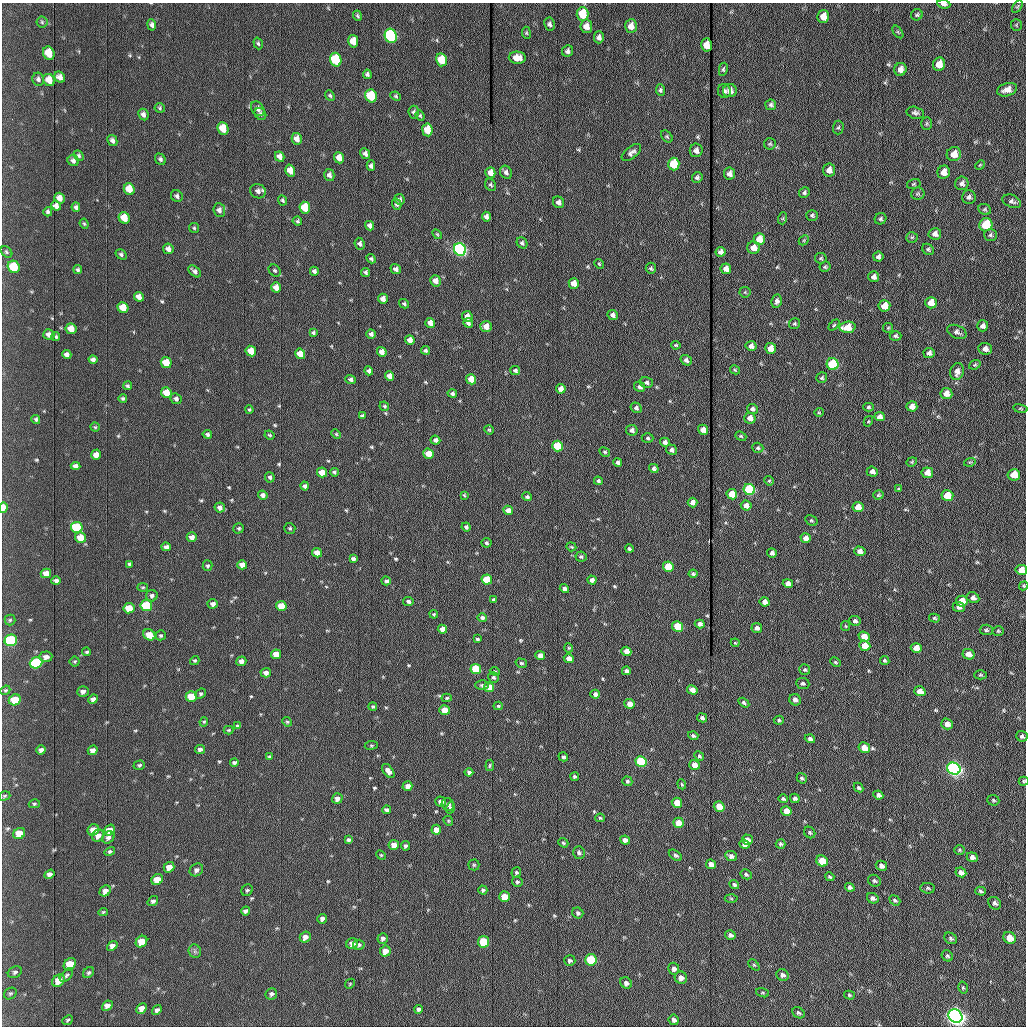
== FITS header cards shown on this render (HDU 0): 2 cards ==
NAXIS1  =                 1024 /fastest changing axis
NAXIS2  =                 1024 /next to fastest changing axis

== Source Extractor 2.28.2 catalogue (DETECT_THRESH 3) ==
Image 1024 x 1024 px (HDU 0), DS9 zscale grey, 1 PNG px = 1 image px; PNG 1028 x 1028 px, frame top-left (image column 1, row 1024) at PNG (2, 3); each listed source drawn as its Kron ellipse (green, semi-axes under 4 px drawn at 4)
Background 1180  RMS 14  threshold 42.7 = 3 sigma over >= 5 px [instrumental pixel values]
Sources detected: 543; of the 543, the 500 brightest by FLUX_AUTO listed and drawn (43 fainter detections omitted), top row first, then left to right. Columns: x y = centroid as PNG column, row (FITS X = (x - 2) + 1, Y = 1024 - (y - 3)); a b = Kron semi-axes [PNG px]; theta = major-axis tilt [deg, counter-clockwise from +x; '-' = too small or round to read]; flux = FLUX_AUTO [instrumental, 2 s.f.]
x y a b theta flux
944 4 7 3 -8 3000
1017 7 7 4 58 1300
582 14 7 6 - 26000
917 15 6 5 - 1800
357 16 5 4 - 1200
823 17 6 6 - 9600
42 22 5 5 - 1600
550 24 7 5 -80 2600
152 25 5 4 - 2600
1016 25 6 5 - 1300
586 26 7 6 - 6900
631 26 7 6 - 6900
898 32 7 4 -53 1300
526 33 6 4 -83 1300
391 36 7 6 - 150000
599 37 6 5 - 3500
353 41 6 5 - 10000
258 43 6 4 -71 1600
706 45 6 5 - 13000
568 51 6 5 - 2700
49 53 7 5 -64 18000
517 58 8 6 -4 11000
336 60 7 5 -74 59000
441 60 6 5 - 23000
939 64 7 6 - 11000
723 69 6 4 80 1600
900 69 6 6 - 5300
367 74 5 4 - 2200
60 77 6 5 - 4900
38 79 7 5 -66 2600
49 80 6 5 - 9900
660 90 6 4 -83 1800
1007 90 10 6 18 6400
724 91 7 6 - 2500
730 91 7 6 - 6800
330 96 6 4 -49 1500
371 96 6 5 - 48000
396 96 5 4 - 1200
771 105 5 5 - 2000
160 108 5 4 - 1400
258 109 8 6 -53 3900
414 112 6 5 - 2300
915 113 9 6 -12 2700
143 114 6 5 - 3400
260 114 6 5 - 1800
420 116 5 4 - 1300
926 124 6 5 - 1600
838 127 7 5 86 1600
223 129 6 5 - 18000
427 130 6 5 - 17000
667 136 7 5 -49 1600
297 139 6 5 - 6700
112 141 6 4 -62 2900
770 144 6 5 - 1500
696 150 7 6 - 4400
631 153 11 6 39 3600
365 154 5 4 - 3400
954 154 7 7 - 11000
79 156 6 4 -48 1800
280 157 5 4 - 5500
339 158 6 4 -67 7800
160 159 6 5 - 2300
73 161 6 5 - 3300
674 164 6 5 - 43000
980 165 5 4 - 1100
371 166 5 4 - 2500
290 170 6 5 - 12000
829 170 6 6 - 6200
506 172 7 5 -58 3300
944 172 6 6 - 8200
490 173 5 5 - 8500
729 174 6 5 - 4300
329 175 6 5 - 3600
697 177 5 5 - 2100
962 183 7 6 - 3300
914 184 7 5 16 1400
491 185 6 5 - 1800
129 189 6 5 - 14000
258 191 8 7 - 4200
804 192 6 5 - 2000
918 194 6 6 - 1700
177 196 6 5 - 2500
969 197 7 7 - 2900
59 198 5 5 - 6000
400 199 5 5 - 2000
283 200 5 4 - 1700
1012 201 10 6 -23 2800
559 202 6 5 - 3900
397 204 6 4 -75 2000
56 206 5 4 - 4700
76 207 4 4 - 2200
305 208 6 5 - 26000
985 209 6 5 - 1500
219 210 7 6 - 3500
48 212 5 4 - 1700
812 215 6 5 - 1700
486 217 5 4 - 3600
124 218 6 5 - 16000
783 218 6 4 72 1300
881 219 6 5 - 2000
297 221 5 4 - 1500
84 224 5 4 - 1100
986 225 7 6 - 34000
370 226 5 4 - 3400
194 228 5 4 - 1200
437 234 6 3 -45 1100
935 234 6 6 - 4300
990 235 6 6 - 1900
912 237 6 5 - 1400
759 239 6 5 - 14000
804 240 6 4 45 1100
522 243 6 5 - 2200
360 244 6 5 - 2700
753 248 6 6 - 9100
168 249 5 5 - 4200
460 249 6 6 - 290000
928 249 6 5 - 1700
6 252 6 4 -42 1700
721 252 5 5 - 3900
121 254 6 4 -32 1900
878 257 5 5 - 2800
821 258 6 5 - 1500
371 259 5 4 - 1600
599 264 5 4 - 1100
14 267 6 5 - 33000
825 267 5 5 - 1400
651 268 6 5 - 1800
396 269 5 4 - 3500
726 269 5 5 - 6200
78 270 4 4 - 1600
275 270 7 5 -43 1600
195 271 7 4 -42 3200
314 271 4 4 - 3000
365 272 4 4 - 2100
874 277 5 5 - 3700
435 281 6 5 - 6000
574 283 5 5 - 8800
276 287 5 5 - 7900
745 292 5 5 - 1100
139 297 5 4 - 5100
383 299 5 5 - 6200
777 301 7 5 79 2800
931 303 6 6 - 11000
404 304 5 4 - 1500
884 306 6 5 - 14000
123 308 6 5 - 15000
613 315 5 4 - 3700
467 316 5 5 - 5800
430 323 5 4 - 6500
468 323 5 4 - 3100
794 324 5 5 - 1400
834 325 6 4 45 1300
486 326 6 5 - 9200
983 326 5 5 - 3500
847 327 8 5 5 17000
888 328 5 4 - 1300
71 329 5 5 - 10000
957 332 10 6 -24 3500
313 333 4 4 - 1600
371 334 5 4 - 3100
49 335 6 5 - 4300
896 336 6 5 - 1900
56 337 4 4 - 1500
410 340 5 4 - 6900
676 345 4 4 - 1300
751 346 5 5 - 4400
771 348 5 5 - 13000
985 349 7 6 - 4900
425 350 5 4 - 2100
251 351 5 5 - 17000
382 352 5 4 - 6800
929 353 5 5 - 3400
300 354 5 5 - 16000
67 355 5 4 - 3800
93 360 5 4 - 2800
686 360 6 5 - 3500
166 363 5 5 - 20000
833 364 6 6 - 78000
975 365 6 4 21 1300
735 370 5 3 - 1100
369 371 5 4 - 2800
515 371 5 4 - 2300
957 372 8 6 76 5400
390 376 5 4 - 6500
822 378 5 5 - 1500
351 379 5 4 - 2500
471 379 5 5 - 19000
646 382 6 5 - 2500
127 386 4 4 - 1600
640 387 5 5 - 3300
561 389 5 4 - 7500
166 393 5 5 - 17000
946 393 6 5 - 7500
452 394 4 4 - 2300
123 398 4 4 - 1500
176 399 6 5 - 2600
384 406 5 4 - 1500
912 406 5 5 - 7100
868 407 5 4 - 1500
636 408 6 5 - 2900
752 409 5 5 - 2500
1020 409 7 3 -9 1200
249 410 4 3 - 1100
819 412 5 4 - 1100
362 416 4 3 - 1600
880 417 5 4 - 5200
750 418 6 5 - 8100
36 419 4 4 - 1600
868 421 5 4 - 1100
95 427 4 4 - 1200
489 430 5 4 - 1200
632 430 6 5 - 3500
703 430 5 5 - 8700
207 434 5 4 - 1800
336 434 5 4 - 1100
269 435 5 3 - 1200
741 436 6 4 -21 1300
648 438 6 4 -1 1500
435 440 5 4 - 3500
665 442 5 4 - 3100
558 446 5 5 - 50000
758 448 5 5 - 1600
672 450 6 5 - 2700
605 452 5 4 - 1600
428 454 5 5 - 18000
96 455 5 5 - 5400
617 462 4 3 - 2300
912 462 5 4 - 1100
970 462 6 3 17 1100
76 466 5 4 - 3700
654 468 5 4 - 2400
322 472 5 5 - 14000
334 472 4 4 - 1700
872 472 5 5 - 4300
927 473 6 5 - 8700
1014 475 6 5 - 18000
270 477 5 4 - 2100
598 481 4 4 - 1800
769 481 5 4 - 1100
305 486 4 4 - 2300
749 489 6 5 - 110000
899 489 4 3 - 1100
732 494 5 5 - 23000
263 495 5 4 - 3400
464 495 4 4 - 1100
878 495 5 4 - 1400
947 496 6 5 - 20000
527 497 5 4 - 1700
692 502 5 5 - 5000
746 506 5 5 - 7100
3 507 5 3 - 12000
220 507 5 5 - 4300
858 507 5 5 - 13000
508 510 5 4 - 6900
811 521 6 4 -30 1400
77 527 6 5 - 53000
466 527 4 4 - 2100
239 528 5 5 - 1600
290 528 5 5 - 1500
192 537 5 4 - 4700
80 538 5 5 - 13000
806 538 5 4 - 6800
486 543 5 4 - 1600
166 547 5 4 - 3400
571 547 5 4 - 1100
629 549 4 3 - 1600
860 551 6 4 -16 4200
317 553 5 4 - 7300
772 553 5 4 - 3200
581 557 5 5 - 1700
353 559 4 4 - 2600
129 564 4 4 - 1800
242 565 5 4 - 7500
207 566 5 5 - 1700
668 567 5 5 - 32000
1021 570 6 5 - 9000
46 573 5 4 - 7600
693 574 4 3 - 1700
487 580 5 5 - 30000
592 580 5 4 - 4200
56 581 4 4 - 3300
386 581 5 4 - 2100
788 583 5 4 - 4300
1024 586 5 4 - 1100
143 587 5 3 - 1100
564 589 5 4 - 3500
152 596 6 5 - 2500
973 598 6 5 - 3700
494 600 3 3 - 1900
408 601 5 4 - 2500
962 601 6 5 - 18000
765 602 5 4 - 6100
213 604 5 4 - 4100
146 606 6 5 - 61000
281 606 5 5 - 22000
959 607 6 4 -22 2900
129 608 5 5 - 21000
434 614 4 3 - 1100
482 618 5 4 - 2200
934 618 5 4 - 1400
10 620 5 5 - 1400
855 621 6 5 - 2300
700 624 5 4 - 4200
678 626 5 5 - 44000
846 626 5 4 - 1100
757 628 5 5 - 3700
442 629 4 4 - 6100
986 630 6 5 - 1800
998 631 5 4 - 1200
149 635 6 5 - 15000
161 635 5 5 - 1500
864 636 5 5 - 13000
477 639 4 3 - 1400
11 640 6 5 - 87000
735 643 4 3 - 1000
865 646 6 5 - 13000
569 648 4 4 - 1100
916 648 5 5 - 9800
626 651 5 4 - 8400
87 652 4 3 - 1300
276 654 5 4 - 12000
969 654 6 5 - 7100
540 656 5 4 - 8800
46 657 6 5 - 4400
569 658 5 4 - 8900
195 660 5 4 - 1400
75 661 5 5 - 1200
241 661 5 4 - 6200
885 661 5 4 - 1600
835 662 6 3 -27 1200
36 663 6 5 - 91000
521 663 6 4 -15 1700
476 669 5 5 - 45000
805 670 6 5 - 1500
495 671 5 4 - 1100
626 671 4 4 - 2700
266 673 5 5 - 4400
980 675 6 4 0 1300
493 677 6 5 - 1600
803 683 6 5 - 2100
482 685 7 5 0 1700
489 687 5 5 - 17000
5 690 5 4 - 1400
692 690 5 4 - 5900
83 691 6 5 - 3600
920 691 6 5 - 7600
201 694 6 4 41 1600
595 694 5 4 - 3200
191 696 5 5 - 22000
447 698 5 4 - 1200
93 699 5 4 - 4400
15 700 6 5 - 25000
795 700 6 5 - 3700
744 703 6 4 -33 2000
630 704 5 5 - 9100
373 706 4 4 - 1400
498 706 4 4 - 1200
444 710 5 5 - 16000
702 718 5 4 - 2400
779 720 5 4 - 1400
204 722 5 4 - 1200
287 722 5 4 - 1300
947 724 6 5 - 6600
238 726 4 4 - 1800
228 730 5 4 - 1100
693 736 5 4 - 1900
1022 736 6 5 - 2600
810 739 5 4 - 2400
371 745 6 3 8 1100
864 748 6 5 - 15000
41 750 5 4 - 3000
93 750 5 4 - 4800
200 750 5 4 - 2800
699 756 5 4 - 1900
269 757 4 3 - 1200
563 757 5 4 - 1800
641 761 5 5 - 83000
234 762 4 3 - 1800
139 765 6 4 19 1700
490 765 5 3 - 1300
695 765 5 4 - 9500
954 769 7 6 - 420000
388 771 8 5 -53 4700
469 772 4 4 - 2400
575 777 4 3 - 1700
802 778 5 4 - 1900
627 781 5 4 - 1700
1024 781 5 4 - 1200
682 784 5 4 - 1200
407 786 5 4 - 5800
859 788 5 4 - 1600
878 795 5 4 - 3000
4 796 6 4 17 1300
795 798 5 4 - 2700
337 799 5 5 - 4700
783 799 5 4 - 1500
993 800 6 5 - 1400
441 801 5 5 - 4000
677 803 5 5 - 14000
34 804 6 4 15 1200
448 804 6 6 - 2900
719 806 5 5 - 16000
450 808 6 4 74 2200
386 810 4 4 - 2800
786 811 5 5 - 12000
600 818 5 4 - 1300
448 821 5 4 - 1100
679 823 5 5 - 14000
93 830 6 5 - 11000
110 830 6 5 - 8800
436 830 5 5 - 10000
810 832 6 5 - 1700
19 833 6 5 - 15000
98 836 6 5 - 5600
108 837 7 5 41 2900
349 840 4 4 - 2300
625 840 5 4 - 4900
747 840 5 5 - 6200
563 843 5 4 - 1300
744 844 5 4 - 4100
781 844 5 4 - 1800
394 845 5 5 - 8900
405 846 4 4 - 1900
959 850 5 5 - 1400
110 851 5 4 - 1700
579 852 6 5 - 2000
381 855 5 4 - 1100
675 855 7 4 -36 2200
731 856 6 5 - 3400
972 857 6 4 -21 4100
822 861 6 5 - 29000
711 864 5 4 - 5500
474 865 5 5 - 1400
881 866 6 5 - 4000
169 867 5 5 - 8200
196 870 7 6 - 3200
961 872 5 4 - 4500
516 873 5 4 - 1700
49 874 5 4 - 3600
746 874 6 4 -30 1700
830 877 5 4 - 1500
157 880 6 5 - 16000
874 881 7 5 -30 2000
517 882 5 5 - 1700
734 885 5 4 - 2000
850 887 5 4 - 2400
928 888 7 5 -5 1700
247 890 6 5 - 1600
483 890 4 4 - 1800
105 891 6 5 - 4700
980 891 5 4 - 1700
504 897 5 5 - 17000
731 898 6 4 -2 1200
873 898 6 5 - 2700
895 900 6 4 -38 1800
153 901 6 4 37 2200
995 903 7 5 -43 2800
245 911 4 4 - 2700
103 912 5 4 - 1200
578 913 6 5 - 1900
322 919 5 4 - 3100
730 935 5 4 - 2500
305 937 6 5 - 5100
383 938 5 5 - 2600
951 938 7 5 -35 2100
1010 938 6 5 - 9900
141 942 6 5 - 16000
483 942 6 5 - 43000
352 944 6 5 - 4400
359 945 6 5 - 1900
112 946 6 4 40 4100
195 951 7 6 - 2100
385 951 6 5 - 9200
947 956 6 5 - 1700
591 960 6 5 - 71000
570 961 5 5 - 2200
70 964 7 5 48 23000
754 965 6 4 -44 1200
674 969 6 5 - 3300
15 972 7 5 27 2200
89 973 6 5 - 1700
66 975 8 5 45 2100
782 975 6 5 - 3100
681 978 6 6 - 4600
58 981 7 5 44 12000
626 983 6 5 - 3400
350 984 5 4 - 1100
963 988 6 4 -74 1300
10 993 7 5 35 1900
762 993 6 4 -19 1400
271 994 6 5 - 2100
849 995 5 4 - 1300
107 1006 6 4 42 5000
142 1008 6 4 45 6700
419 1009 4 4 - 2500
157 1010 5 3 - 2600
798 1013 6 5 - 1900
955 1016 7 6 - 790000
68 1020 6 4 41 1300
674 1020 5 5 - 3200
At the frame edge (FLAGS 8, measured only in part): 5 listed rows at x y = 944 4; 3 507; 1021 570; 1024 586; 1024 781
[43 fainter detections neither listed nor drawn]

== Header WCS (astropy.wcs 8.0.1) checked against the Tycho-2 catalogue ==
Header WCS as astropy/WCSLIB reads it (applying the file's SIP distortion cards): RA---TAN-SIP/DEC--TAN-SIP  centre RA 20:32:55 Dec +07:41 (308.23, +7.69 deg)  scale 1.67 arcsec/px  FOV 28.5' x 28.6'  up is -179 deg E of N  parity flipped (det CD > 0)
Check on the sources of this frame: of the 60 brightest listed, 17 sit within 2.5 arcsec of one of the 19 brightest Tycho-2 stars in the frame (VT <= 12.30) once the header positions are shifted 0.24 arcsec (0.19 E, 0.14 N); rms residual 0.93 arcsec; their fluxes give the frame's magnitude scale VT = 23.79 - 2.5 log10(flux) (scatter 0.21 mag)
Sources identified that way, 17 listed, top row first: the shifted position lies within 2.5 arcsec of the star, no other Tycho-2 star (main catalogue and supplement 1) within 5.0 arcsec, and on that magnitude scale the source's flux lands within +1.5 / -3 mag of the star's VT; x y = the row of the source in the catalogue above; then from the Tycho-2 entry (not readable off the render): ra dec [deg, ICRS J2000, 3 dp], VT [Tycho-2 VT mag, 2 dp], TYC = Tycho-2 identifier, HIP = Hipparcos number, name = IAU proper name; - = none
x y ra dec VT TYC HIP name
391 36 308.286 +7.464 10.73 522-842-1 - -
336 60 308.312 +7.475 12.07 522-647-1 - -
441 60 308.262 +7.475 12.01 522-585-1 - -
371 96 308.295 +7.492 11.63 522-671-1 - -
460 249 308.254 +7.563 10.72 1087-1249-1 - -
833 364 308.080 +7.618 11.66 1087-1359-1 - -
749 489 308.120 +7.676 10.97 1087-777-1 - -
77 527 308.435 +7.690 11.87 1088-65-1 - -
668 567 308.158 +7.712 12.30 1087-297-1 - -
11 640 308.467 +7.743 11.69 1088-851-1 - -
36 663 308.455 +7.753 11.50 1088-523-1 - -
476 669 308.249 +7.758 12.15 1087-191-1 - -
641 761 308.172 +7.802 11.35 1087-577-1 - -
954 769 308.026 +7.807 10.06 1087-869-1 - -
483 942 308.247 +7.885 12.25 1087-1189-1 - -
591 960 308.197 +7.894 11.89 1087-513-1 - -
955 1016 308.026 +7.922 8.78 1087-1005-1 - -